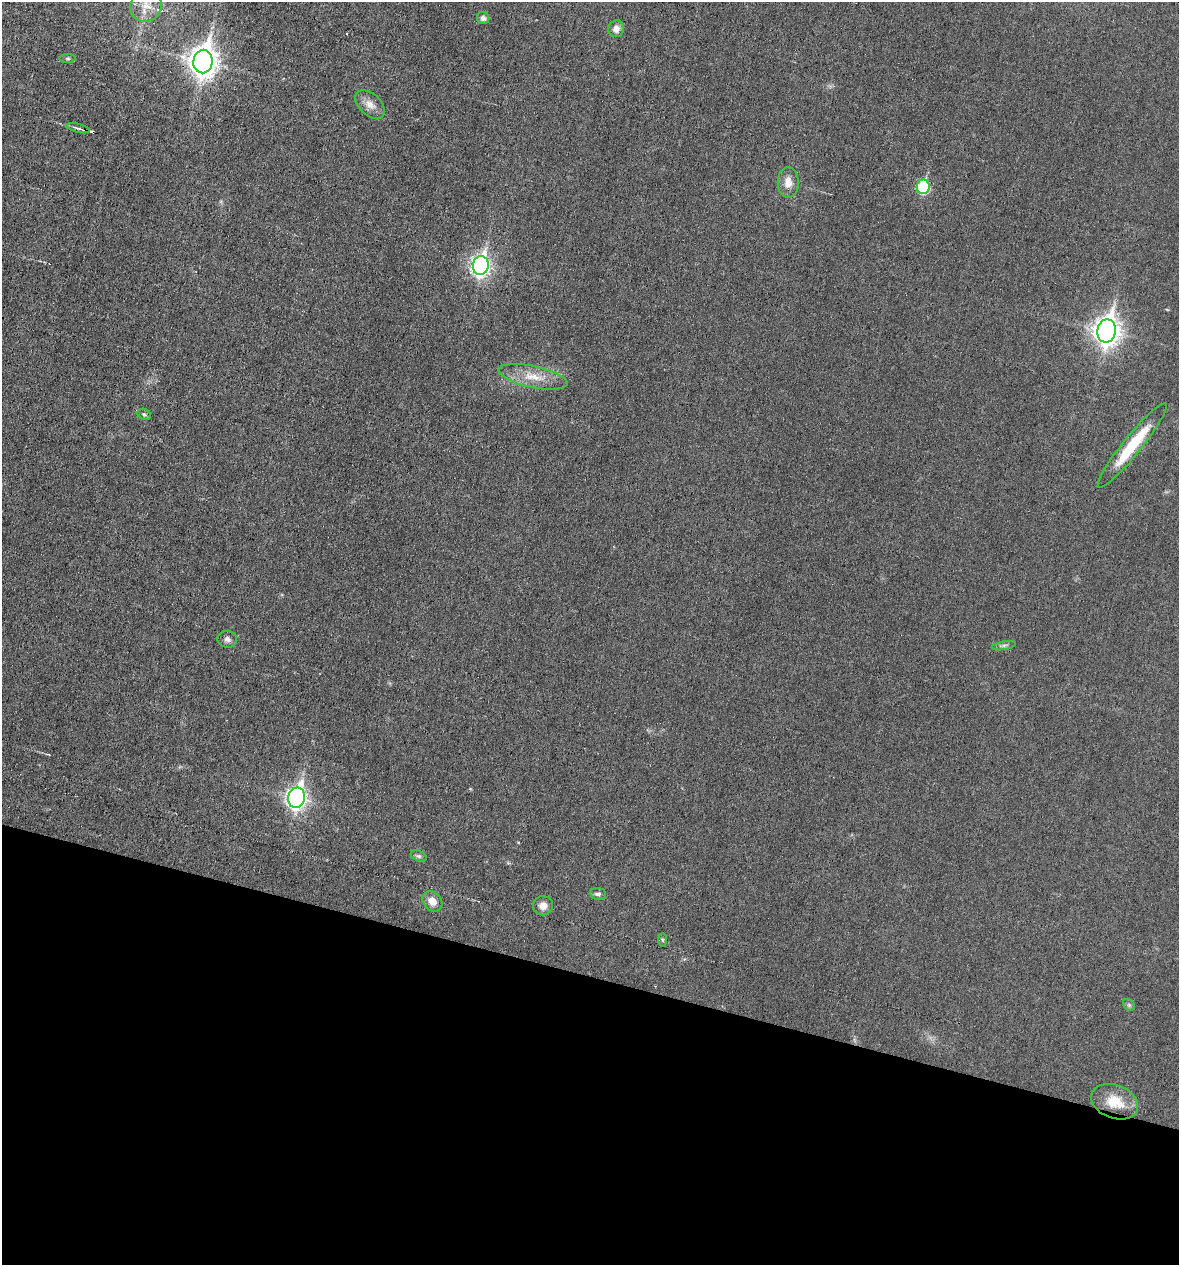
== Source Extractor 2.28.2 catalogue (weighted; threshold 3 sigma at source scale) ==
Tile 15 of 4 x 4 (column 3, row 4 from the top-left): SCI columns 2471-3647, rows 1-1263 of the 5066 x 5052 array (HDU 1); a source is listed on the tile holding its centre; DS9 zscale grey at full resolution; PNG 1181 x 1267 px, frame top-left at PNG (2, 2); each listed source drawn as its Kron ellipse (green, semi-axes under 4 px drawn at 4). Shown black and unused: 23% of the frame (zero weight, under 3 of 6 exposures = <1% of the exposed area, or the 3 px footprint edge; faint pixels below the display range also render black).
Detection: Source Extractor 2.28.2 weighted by HDU 2 'WHT'; one run over the whole footprint, this tile lists its part. Background 0.0182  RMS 0.0035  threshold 0.0143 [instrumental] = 3 sigma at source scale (4.09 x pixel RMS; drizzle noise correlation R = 1.36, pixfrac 0.8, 0.05/0.05 arcsec/px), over >= 5 px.
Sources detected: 25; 1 cosmic-ray / hot-pixel residue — neither listed nor drawn; the other 24 listed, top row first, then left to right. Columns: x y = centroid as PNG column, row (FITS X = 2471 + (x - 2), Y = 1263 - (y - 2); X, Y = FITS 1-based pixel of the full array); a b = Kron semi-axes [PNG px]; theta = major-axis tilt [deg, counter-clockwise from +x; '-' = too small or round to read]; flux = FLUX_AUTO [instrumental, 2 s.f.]
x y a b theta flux
146 6 17 15 47 5.6
483 18 6 5 - 1.4
616 29 8 7 - 2.2
67 59 8 4 0 0.54
203 62 12 9 81 400
370 104 17 10 -43 3
78 128 12 3 -14 1.1
788 182 15 10 -89 3.3
923 187 7 6 - 27
481 265 9 8 - 140
1107 331 11 9 80 300
533 377 35 10 -12 6.9
144 414 7 5 -26 0.68
1132 446 54 9 51 16
227 639 10 8 -11 1.4
1004 646 12 4 10 0.89
297 798 10 8 76 160
419 856 8 5 -25 0.76
598 894 8 6 -7 0.95
432 901 11 8 -47 3.2
543 906 10 9 - 2.5
662 940 7 4 -88 0.53
1129 1005 6 5 - 0.59
1115 1102 24 16 -21 7.9